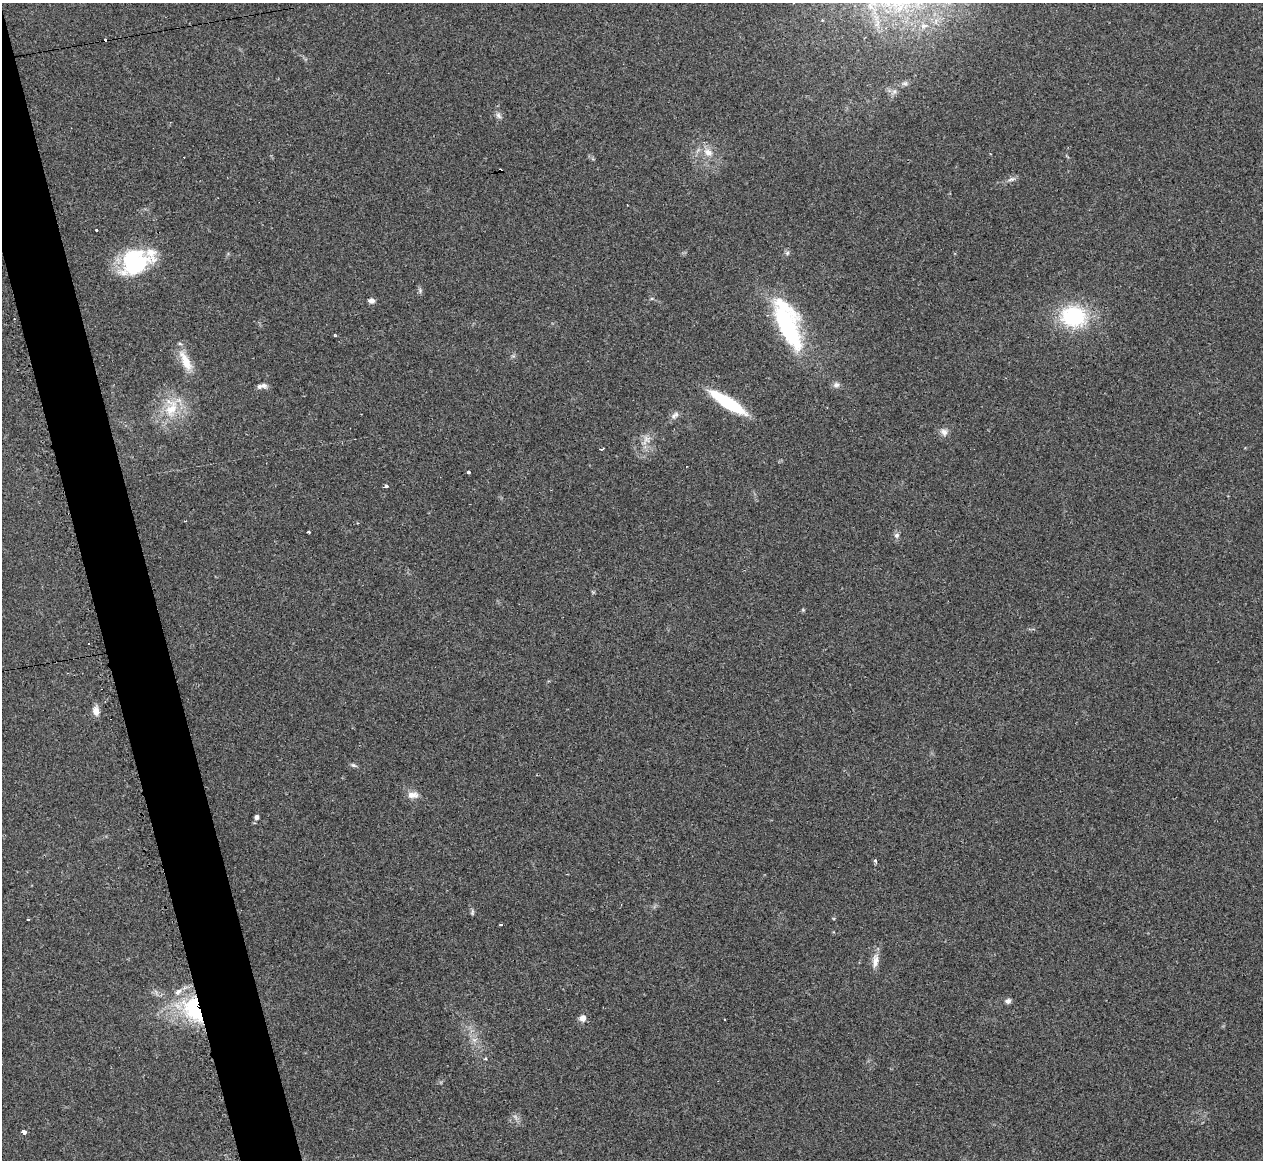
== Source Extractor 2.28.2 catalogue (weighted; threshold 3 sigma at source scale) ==
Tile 11 of 4 x 4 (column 3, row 3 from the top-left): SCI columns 2552-3812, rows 1418-2575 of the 5073 x 5080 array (HDU 1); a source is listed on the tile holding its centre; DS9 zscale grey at full resolution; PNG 1265 x 1162 px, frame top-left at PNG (2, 3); no overlay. Shown black and unused: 4% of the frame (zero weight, under 2 of 3 exposures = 2% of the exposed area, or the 3 px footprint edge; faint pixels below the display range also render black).
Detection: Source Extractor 2.28.2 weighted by HDU 2 'WHT'; one run over the whole footprint, this tile lists its part. Background 0.059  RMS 0.0071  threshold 0.0318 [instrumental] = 3 sigma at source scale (4.5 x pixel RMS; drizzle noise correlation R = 1.50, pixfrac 1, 0.05/0.05 arcsec/px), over >= 5 px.
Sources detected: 59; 1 too faint to see at this stretch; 2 inside a brighter object's white glare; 8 cosmic-ray / hot-pixel residue — not listed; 4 inside a brighter listed object's ellipse — not listed separately; the other 44 listed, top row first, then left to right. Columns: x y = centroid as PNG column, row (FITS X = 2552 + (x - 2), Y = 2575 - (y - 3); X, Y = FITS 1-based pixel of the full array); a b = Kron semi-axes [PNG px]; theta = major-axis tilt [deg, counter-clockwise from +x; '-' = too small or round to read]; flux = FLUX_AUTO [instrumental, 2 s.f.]
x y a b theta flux
905 83 9 6 17 2
894 91 8 6 69 2.4
498 116 9 6 -51 2.3
708 152 15 10 -29 7.8
1011 179 11 5 23 2.4
96 230 3 3 - 2.4
787 253 6 6 - 1.5
135 262 34 27 35 59
420 290 8 5 -67 1.5
371 301 7 6 - 2.9
1073 316 31 25 -11 54
786 324 47 26 -65 72
335 335 4 3 - 0.73
513 356 5 5 - 1.2
185 361 29 10 -64 14
264 385 9 6 -13 2.6
836 385 9 7 15 2.6
728 403 40 10 -32 43
172 408 30 16 68 23
675 415 13 7 45 3.2
944 432 10 9 - 3.6
646 439 11 9 4 4.7
602 449 4 2 - 1.1
468 472 3 3 - 6.2
386 486 4 3 - 2.1
308 532 3 3 - 2
897 535 8 7 - 2.1
803 610 5 4 - 0.77
89 644 3 2 - 0.96
96 711 13 9 -84 4.8
354 765 9 5 -18 1.5
413 795 15 8 1 5.3
257 817 6 6 - 2
875 861 3 3 - 2.9
472 912 9 4 90 1.3
28 920 3 2 - 0.82
501 924 3 3 - 2
875 961 22 8 84 6.2
1008 1001 7 6 - 2.3
194 1009 37 22 -66 55
583 1018 8 7 - 4.3
474 1040 7 6 - 2.5
485 1059 4 3 - 1.3
24 1132 5 3 - 8.1
Overlapping masked pixels (flux is a lower limit): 1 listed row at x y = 194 1009